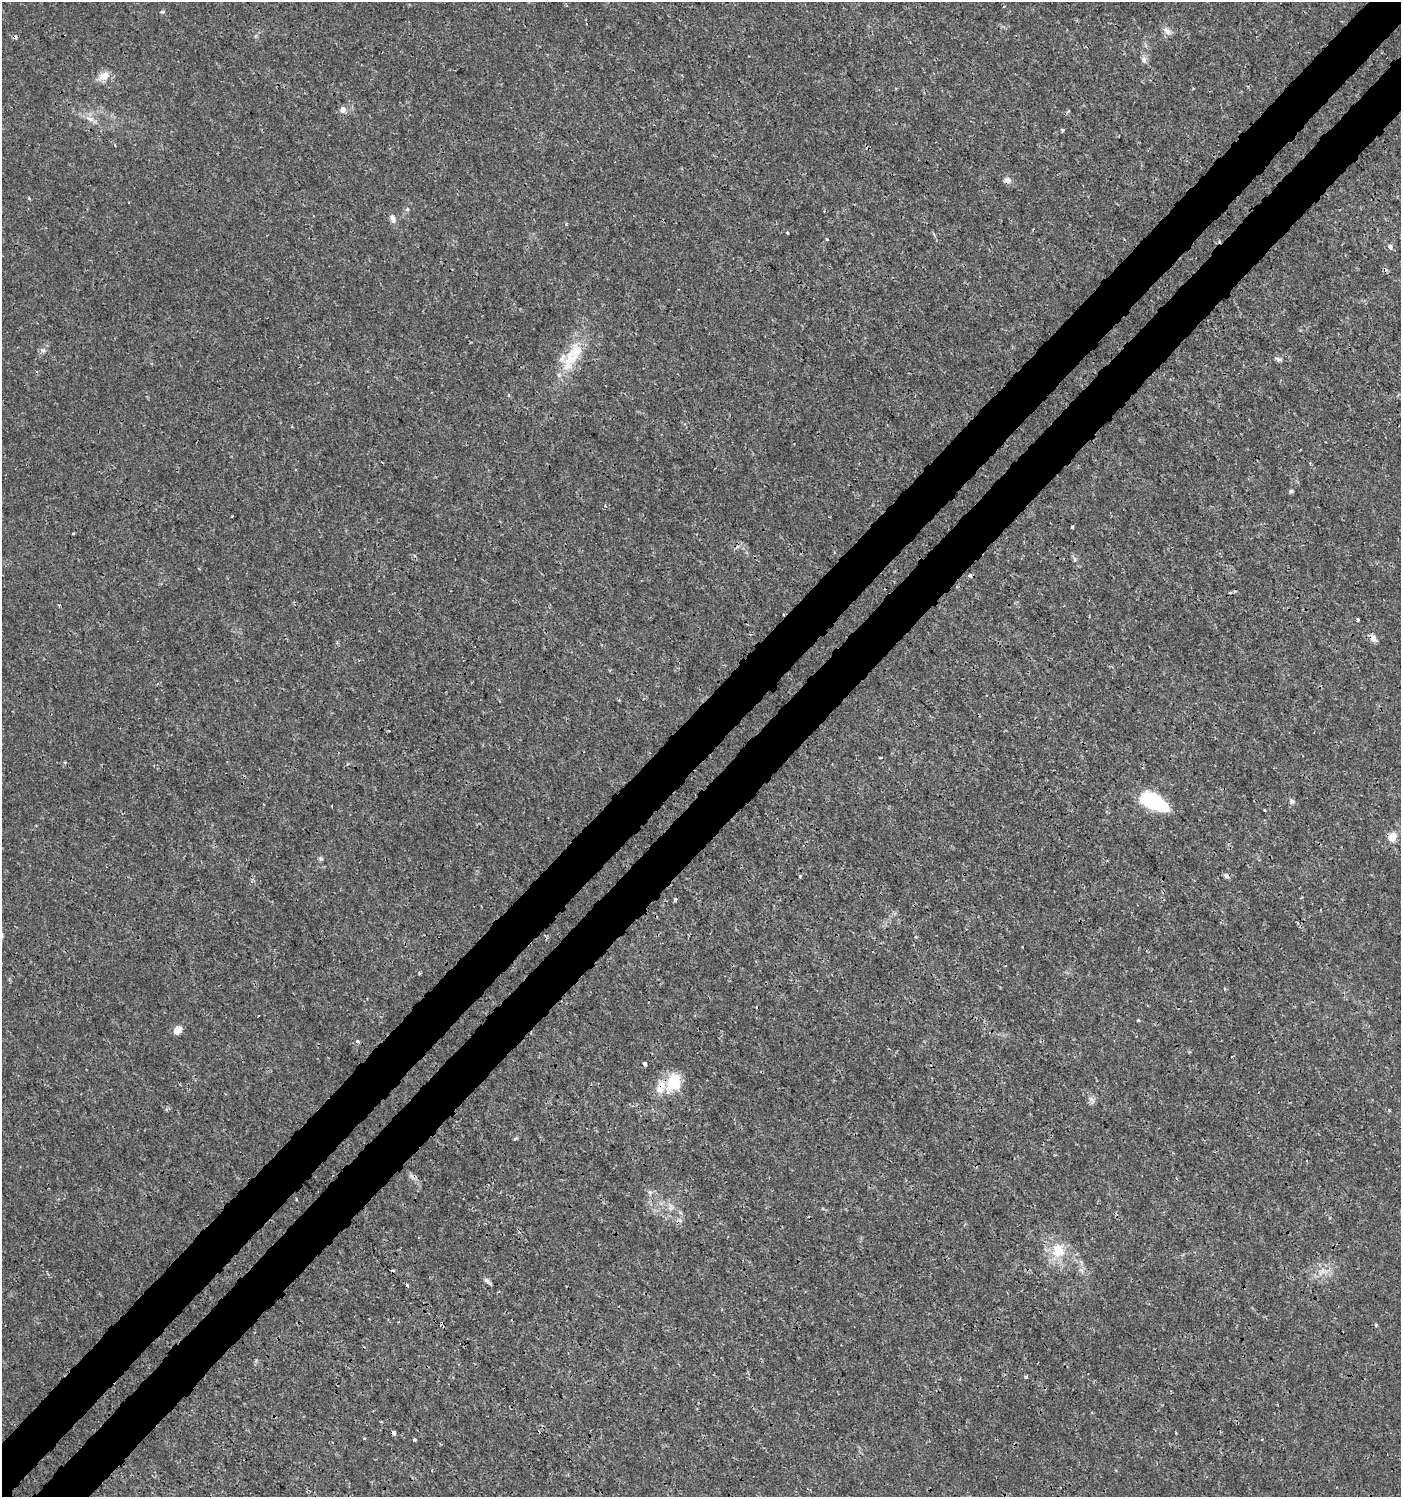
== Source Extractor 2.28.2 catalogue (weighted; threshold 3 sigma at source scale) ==
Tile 10 of 4 x 4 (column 2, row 3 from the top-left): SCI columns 1598-2996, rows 1545-3039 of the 6057 x 6072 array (HDU 1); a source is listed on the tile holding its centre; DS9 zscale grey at full resolution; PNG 1403 x 1499 px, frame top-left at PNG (2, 2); no overlay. Shown black and unused: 8% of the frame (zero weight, under 3 of 4 exposures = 5% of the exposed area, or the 3 px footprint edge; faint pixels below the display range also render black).
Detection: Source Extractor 2.28.2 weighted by HDU 2 'WHT'; one run over the whole footprint, this tile lists its part. Background 0.00101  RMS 7.8e-04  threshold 0.0035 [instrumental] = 3 sigma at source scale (4.5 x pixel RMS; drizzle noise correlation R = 1.50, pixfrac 1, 0.0396/0.0396 arcsec/px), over >= 5 px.
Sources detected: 65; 1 inside a brighter object's white glare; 10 cosmic-ray / hot-pixel residue — not listed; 1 inside a brighter listed object's ellipse — not listed separately; the other 53 listed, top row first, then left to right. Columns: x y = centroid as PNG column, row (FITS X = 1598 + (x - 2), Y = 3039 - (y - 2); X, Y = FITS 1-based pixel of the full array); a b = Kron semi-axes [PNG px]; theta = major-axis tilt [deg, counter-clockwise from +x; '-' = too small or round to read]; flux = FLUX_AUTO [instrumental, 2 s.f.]
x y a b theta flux
162 12 6 3 18 0.093
1167 31 13 7 -43 0.38
1144 60 9 8 - 0.29
104 76 16 10 30 0.8
343 109 9 7 79 0.34
90 119 10 6 -21 0.39
1063 130 3 3 - 0.18
1007 180 10 7 5 0.34
29 198 4 4 - 0.078
407 209 6 4 43 0.11
393 219 11 7 -65 0.37
566 224 4 4 - 0.091
788 233 3 3 - 0.078
827 239 3 3 - 0.087
1390 247 4 4 - 0.48
43 350 7 4 -2 0.18
574 357 34 17 28 2.4
1278 359 10 5 -18 0.2
1310 463 4 3 - 0.078
1291 491 5 4 - 0.13
605 506 5 4 - 0.12
1072 527 3 3 - 0.15
73 533 4 3 - 0.078
1074 559 7 4 82 0.15
970 576 5 4 - 0.15
783 614 4 2 - 0.072
1358 620 3 3 - 0.17
1373 638 10 7 -68 0.4
880 757 3 2 - 0.1
1292 801 7 7 - 0.23
1156 802 26 15 -22 5.8
1265 810 3 2 - 0.1
1392 837 11 8 67 0.85
321 859 6 5 - 0.14
1226 876 8 6 -39 0.22
258 1016 3 2 - 0.077
1138 1020 5 3 - 0.069
177 1030 8 7 - 0.75
357 1041 5 4 - 0.15
645 1064 4 4 - 0.26
674 1082 17 13 81 2.8
661 1086 20 13 70 1.2
1091 1098 12 3 -41 0.18
650 1192 7 5 -71 0.2
296 1199 4 2 - 0.064
1058 1250 23 19 -83 2.2
1323 1271 7 7 - 0.34
487 1281 11 4 -42 0.22
407 1285 4 3 - 0.22
1376 1325 4 4 - 0.09
1026 1377 4 3 - 0.15
394 1433 4 3 - 0.35
414 1440 3 3 - 0.16
Overlapping masked pixels (flux is a lower limit): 2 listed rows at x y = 783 614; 661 1086